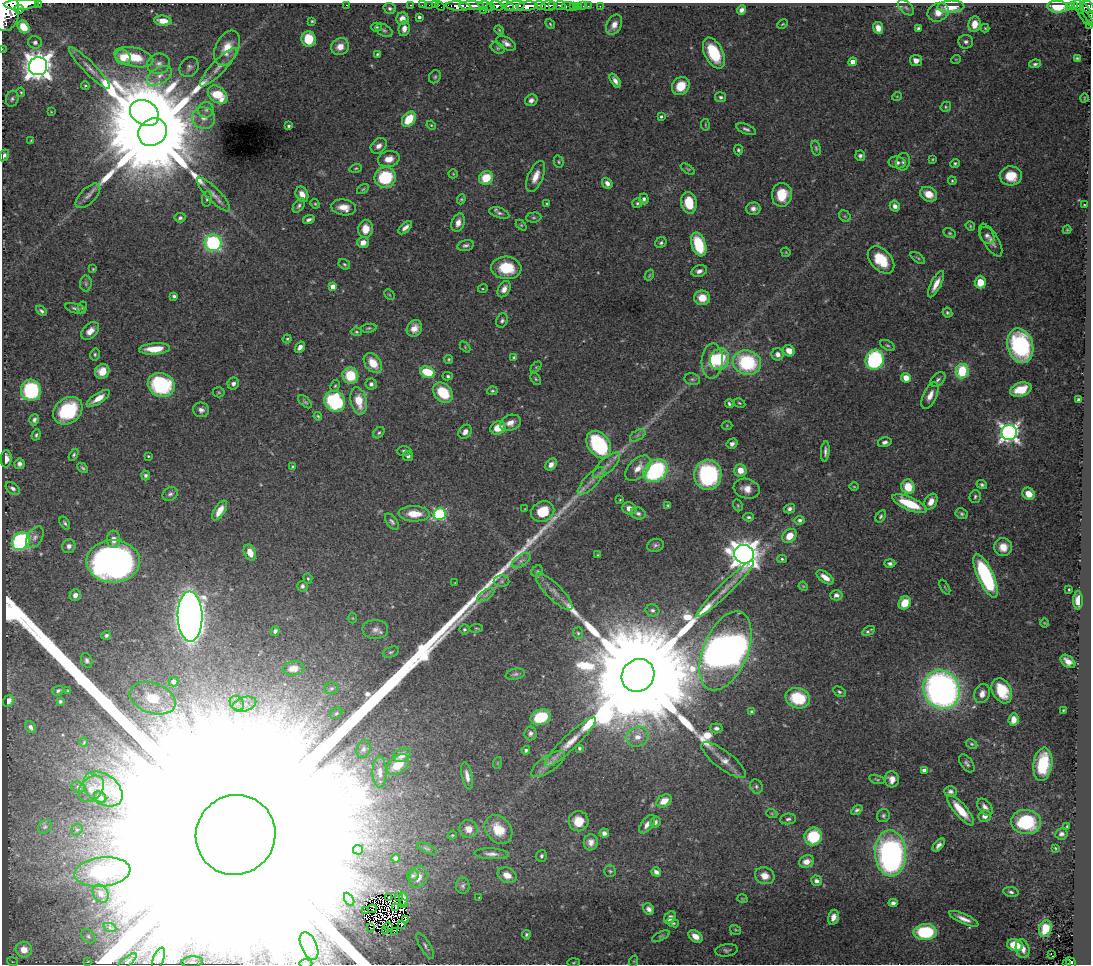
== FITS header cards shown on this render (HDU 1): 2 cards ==
NAXIS1  =                 1089
NAXIS2  =                  962

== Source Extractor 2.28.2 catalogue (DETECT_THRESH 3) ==
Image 1089 x 962 px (HDU 1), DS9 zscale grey, 1 PNG px = 1 image px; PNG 1093 x 966 px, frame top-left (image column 1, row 962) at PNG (2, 3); each listed source drawn as its Kron ellipse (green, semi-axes under 4 px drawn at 4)
Background 0.62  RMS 0.015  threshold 0.046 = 3 sigma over >= 5 px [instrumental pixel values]
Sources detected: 484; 8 with non-positive FLUX_AUTO (blend fragments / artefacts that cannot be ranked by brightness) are neither listed nor drawn; the other 476 listed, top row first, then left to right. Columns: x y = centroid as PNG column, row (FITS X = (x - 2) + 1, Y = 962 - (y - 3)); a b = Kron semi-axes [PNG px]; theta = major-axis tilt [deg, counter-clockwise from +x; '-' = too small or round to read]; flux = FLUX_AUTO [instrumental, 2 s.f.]
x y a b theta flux
38 3 3 2 - 3.1e+01
21 4 17 5 2 1.7e+03
347 5 3 2 - 1.8e+02
411 5 3 2 - 1.8e+01
422 5 2 2 - 8.7e+00
429 5 2 2 - 9.9e+00
435 5 2 2 - 1.4e+01
497 5 7 4 -18 3.8e+02
540 5 5 3 - 2.7e+02
553 5 3 3 - 2.4e+02
560 5 5 3 - 1.8e+02
1074 5 4 3 - 1.2e+02
440 6 6 2 -45 1.8e+01
458 6 12 4 -3 1.0e+03
472 6 12 3 0 8.8e+02
485 6 7 4 -16 1.2e+02
490 6 4 3 - 8.4e+01
507 6 7 4 -30 3.2e+02
515 6 10 4 9 4.4e+02
527 6 11 4 6 1.4e+03
548 6 7 5 6 7.5e+02
568 6 6 3 1 6.5e+01
578 6 2 2 - 9.4e+00
583 6 2 2 - 7.8e+00
588 6 2 2 - 9.8e+00
600 6 2 2 - 7.9e+00
1070 6 4 3 - 6.6e+01
573 7 2 2 - 1.3e+01
951 7 13 6 2 1.9e+01
1058 7 10 6 -4 1.9e+01
1079 7 7 3 -68 1.7e+02
1088 7 7 5 -38 4.0e+02
390 8 6 5 - 2.3e+00
906 8 10 5 -42 2.8e+00
19 9 5 3 - 2.1e+02
483 10 3 2 - 2.6e+01
741 10 5 4 - 4.4e+00
6 12 19 13 85 3.8e+03
938 12 11 9 26 1.1e+01
1088 14 13 3 -60 1.9e+02
419 17 3 3 - 2.6e+00
1085 17 11 4 -50 1.8e+02
402 19 6 6 - 7.9e+00
163 21 8 5 -4 1.3e+01
312 21 3 3 - 1.2e+00
550 24 5 4 - 1.3e+00
782 24 6 3 27 1.1e+00
975 24 8 6 81 1.3e+01
614 25 11 7 63 7.5e+00
1090 26 3 2 - 1.3e+01
23 27 7 5 -54 2.2e+01
377 27 5 4 - 1.5e+00
878 28 6 5 - 1.1e+01
918 28 4 3 - 1.9e+00
985 28 4 4 - 1.1e+00
404 29 8 5 77 6.6e+00
384 30 9 5 -29 2.6e+00
499 30 5 4 - 1.2e+00
309 39 8 7 - 3.1e+01
35 42 7 6 - 3.3e+00
966 42 7 7 - 3.6e+00
506 43 10 6 -31 5.3e+00
340 47 9 8 - 1.0e+01
227 48 18 11 65 1.8e+01
498 48 7 5 -27 1.8e+00
2 49 2 2 - 5.9e+00
714 53 16 9 -63 5.0e+01
377 54 4 3 - 1.5e+00
123 57 8 7 - 1.7e+01
134 57 20 9 -13 3.2e+01
1077 58 3 3 - 9.9e-01
956 59 5 3 - 7.7e-01
916 60 6 5 - 6.6e+00
853 62 4 4 - 1.3e+01
159 64 11 10 - 7.1e+00
1035 64 6 4 9 2.1e+00
38 66 9 9 - 1.6e+03
189 67 10 9 - 4.3e+00
218 67 26 7 46 1.1e+01
90 68 29 6 -46 1.0e+01
159 76 13 8 31 9.3e+00
435 77 7 5 56 2.0e+00
615 81 8 4 -57 4.9e+00
85 86 4 3 - 1.2e+00
681 86 9 8 - 2.2e+01
21 92 5 4 - 1.2e+00
218 95 11 7 -38 4.2e+01
897 96 5 3 - 8.9e-01
721 97 5 5 - 2.2e+00
1084 98 4 3 - 7.7e-01
12 99 8 6 73 2.8e+00
531 100 6 5 - 4.5e+00
946 107 5 5 - 1.6e+00
206 110 8 7 - 3.9e+00
51 112 4 3 - 8.8e-01
144 113 15 12 -31 9.1e+03
661 116 4 3 - 1.5e+00
203 118 12 10 -18 1.0e+01
409 119 8 6 52 3.0e+01
431 125 5 3 - 1.0e+00
705 125 6 3 -81 1.0e+00
289 126 3 3 - 1.7e+00
746 129 10 5 -22 2.8e+00
152 132 15 13 34 4.1e+04
31 140 4 4 - 9.7e-01
379 146 9 6 41 6.3e+00
816 148 7 4 -75 1.8e+00
738 150 5 4 - 1.8e+00
4 155 6 4 61 3.3e+00
860 156 5 5 - 2.8e+00
389 159 11 8 10 1.1e+01
932 159 3 2 - 9.3e-01
559 162 6 4 -75 1.6e+00
897 162 8 6 -9 4.9e+00
903 162 9 7 79 3.6e+00
955 163 5 4 - 2.0e+00
356 168 6 4 18 1.4e+00
688 169 8 3 -33 1.2e+00
453 174 5 4 - 1.1e+00
536 176 16 7 67 1.2e+01
1011 176 11 9 -2 2.6e+01
385 177 11 10 - 6.1e+01
486 178 7 6 - 2.6e+01
952 181 4 3 - 1.3e+00
607 183 6 4 -50 4.5e+00
363 189 6 4 31 1.5e+00
213 194 22 6 -45 8.9e+00
302 194 8 6 -65 8.7e+00
929 194 9 7 -27 1.6e+01
782 195 12 10 83 2.6e+01
88 196 15 7 45 6.7e+00
207 199 8 5 83 2.3e+00
461 199 5 4 - 1.3e+00
644 199 5 4 - 2.6e+00
547 203 4 3 - 1.2e+00
637 203 5 4 - 1.8e+00
689 203 11 7 -79 3.0e+01
315 204 5 4 - 1.4e+00
1085 204 3 2 - 8.4e-01
299 206 8 5 52 2.7e+00
895 206 5 5 - 5.4e+00
344 207 12 8 -10 1.2e+01
753 209 7 6 - 4.8e+00
499 213 10 5 -18 3.2e+00
845 216 6 5 - 1.7e+00
534 217 8 5 5 2.1e+00
180 218 5 4 - 2.8e+00
309 220 6 3 18 3.0e+00
458 223 9 6 71 7.0e+00
521 225 6 4 -45 1.3e+00
970 226 5 4 - 1.2e+00
405 228 8 4 43 5.4e+00
365 229 9 7 84 1.3e+01
1067 230 4 4 - 1.1e+00
950 233 6 4 -27 1.6e+00
987 235 9 6 -56 4.1e+00
991 240 18 7 -59 7.8e+00
363 242 6 5 - 8.1e+00
213 243 8 8 - 1.3e+02
661 243 6 5 - 2.2e+00
699 244 12 7 -71 4.9e+01
465 245 8 5 14 3.0e+00
786 252 5 4 - 1.0e+00
918 258 8 4 -35 1.7e+00
881 260 16 10 -48 3.2e+01
344 264 6 4 -32 1.7e+00
506 268 15 11 -5 3.7e+01
93 269 4 4 - 1.1e+00
699 271 8 5 17 4.4e+00
649 275 6 4 59 1.2e+00
980 282 6 5 - 2.0e+01
86 284 8 6 -90 2.1e+00
936 284 14 5 63 1.1e+01
333 287 4 4 - 1.6e+01
483 288 5 3 - 1.0e+00
504 289 9 5 62 6.7e+00
389 295 6 3 -45 1.1e+00
174 296 4 3 - 2.2e+00
702 298 8 7 - 1.7e+01
82 307 6 4 63 1.5e+00
75 308 11 5 -16 3.0e+00
41 311 6 4 -41 2.5e+00
947 313 5 4 - 2.0e+00
502 321 7 5 66 2.8e+00
368 328 8 4 10 1.6e+00
414 328 8 7 - 8.8e+00
90 331 10 7 45 8.3e+00
356 332 5 4 - 1.4e+00
287 339 4 4 - 1.5e+00
887 345 8 4 -28 1.9e+00
1020 346 17 12 -75 1.4e+02
300 347 6 4 56 5.4e+00
465 347 6 4 -47 1.2e+00
155 349 15 5 4 2.2e+01
789 351 6 5 - 1.0e+01
95 354 6 4 78 1.7e+00
778 354 6 6 - 5.8e+00
514 357 3 3 - 1.6e+00
449 359 4 4 - 1.5e+00
720 359 11 9 72 5.6e+01
875 360 10 9 - 1.3e+02
712 361 18 10 87 2.2e+01
747 362 14 12 -19 8.7e+01
373 363 11 7 -52 1.9e+01
536 367 6 4 45 1.3e+00
102 371 7 7 - 1.4e+01
962 371 7 6 - 4.6e+01
428 372 7 5 -18 3.9e+01
350 376 8 7 - 3.4e+01
448 376 5 4 - 1.9e+00
906 378 5 4 - 1.3e+01
536 379 7 4 -59 1.6e+00
692 379 8 6 -13 2.4e+00
938 379 9 5 42 3.0e+00
233 384 6 5 - 3.8e+00
371 384 5 5 - 3.4e+00
161 385 14 11 -23 1.2e+02
335 386 6 4 62 1.5e+00
31 390 10 10 - 8.5e+01
1021 390 11 7 16 2.7e+01
492 391 5 4 - 1.4e+00
219 392 6 5 - 1.5e+00
443 393 11 8 -45 3.9e+01
930 395 14 6 65 9.6e+00
98 398 13 5 33 1.2e+01
1078 400 3 3 - 2.4e+00
335 401 11 9 -45 9.5e+01
359 401 14 8 -77 2.3e+01
305 402 8 4 -43 2.0e+00
739 403 6 4 -27 1.4e+00
729 404 4 3 - 2.1e+00
201 410 8 7 - 4.7e+00
68 411 16 12 39 7.0e+01
318 416 4 4 - 1.3e+00
34 420 6 5 - 3.4e+00
510 423 11 7 18 7.8e+00
727 426 5 3 - 9.5e-01
498 428 8 6 25 1.7e+01
465 432 7 6 - 6.6e+00
1009 432 8 7 - 5.5e+02
379 433 6 4 48 1.9e+00
36 435 6 4 70 1.8e+00
638 435 8 5 32 2.9e+00
885 442 7 4 14 3.7e+00
599 444 15 10 -55 1.3e+02
732 444 6 5 - 3.7e+00
404 451 7 5 -1 2.3e+00
825 451 10 3 85 3.4e+00
74 455 6 4 60 1.8e+00
148 456 3 3 - 1.2e+00
408 456 5 5 - 3.3e+00
6 459 9 5 88 7.7e+00
19 464 5 5 - 3.7e+00
551 464 7 5 51 5.7e+00
606 465 17 7 43 8.8e+00
293 466 4 4 - 1.3e+00
83 468 6 3 -45 1.9e+00
638 468 15 9 45 1.1e+01
740 470 6 6 - 1.4e+01
655 471 13 10 38 1.3e+02
146 475 5 4 - 2.7e+00
708 475 15 13 87 1.2e+02
591 481 18 6 46 8.6e+00
982 484 5 4 - 2.1e+00
854 487 5 3 - 9.8e-01
908 487 7 6 - 2.5e+01
13 488 8 5 -38 3.6e+00
747 489 13 10 -16 1.0e+01
170 494 8 6 34 3.1e+00
1029 494 6 5 - 1.6e+01
975 496 6 5 - 2.2e+00
620 500 3 2 - 9.1e-01
931 502 8 6 62 9.6e+00
909 504 18 6 -23 4.7e+01
668 505 4 3 - 1.2e+00
738 505 6 4 -70 1.3e+00
629 508 7 6 - 9.2e+00
525 509 3 2 - 6.3e-01
789 509 6 4 15 3.3e+00
220 511 11 5 58 1.4e+01
543 512 12 10 31 2.9e+01
638 513 7 6 - 3.3e+00
414 514 15 7 -2 2.1e+01
440 514 6 6 - 1.3e+02
962 514 6 5 - 2.2e+00
881 516 7 4 58 1.9e+00
749 517 5 4 - 1.8e+00
800 520 5 4 - 3.4e+00
392 522 9 5 -53 2.7e+00
65 523 7 4 -58 2.3e+00
789 536 8 6 44 1.4e+01
35 537 12 7 57 5.4e+00
113 539 9 7 88 8.6e+00
21 541 9 8 - 2.0e+02
655 545 8 6 13 3.0e+00
69 546 7 6 - 5.1e+00
1003 547 9 9 - 1.2e+01
250 553 8 5 -67 1.3e+01
744 554 10 9 - 1.6e+03
598 555 3 2 - 1.2e+00
782 559 5 4 - 1.7e+00
113 561 27 21 0 5.9e+02
521 561 10 5 35 4.3e+00
890 563 5 4 - 3.2e+00
537 571 6 5 - 1.8e+00
986 576 24 8 -66 1.3e+02
825 577 10 5 -35 1.0e+01
308 578 5 4 - 1.4e+00
502 581 8 6 0 2.2e+00
455 583 3 2 - 6.0e-01
302 586 5 5 - 2.7e+00
803 586 5 4 - 1.0e+00
945 587 8 3 -61 1.1e+00
725 589 40 6 44 1.2e+01
1069 589 3 2 - 1.1e+00
554 592 25 7 -45 9.8e+00
75 595 6 5 - 6.0e+00
486 595 10 5 36 3.8e+00
836 595 6 5 - 3.8e+00
1078 600 9 5 -89 1.4e+01
905 603 7 5 60 2.2e+01
652 610 7 6 - 2.9e+00
190 616 25 12 -89 1.6e+03
353 618 5 3 - 8.9e-01
1044 623 5 3 - 7.9e-01
476 628 7 3 8 1.2e+00
375 629 13 9 0 6.5e+00
464 629 5 5 - 1.7e+00
275 631 5 4 - 2.8e+00
868 631 7 3 32 2.0e+00
578 633 6 5 - 1.8e+00
106 635 5 4 - 3.0e+00
725 651 42 22 67 1.8e+03
391 652 8 5 20 2.2e+00
87 660 7 5 -68 2.9e+00
1068 661 8 5 -39 8.4e+00
293 668 11 7 6 8.7e+00
515 674 10 5 12 2.8e+00
638 675 17 15 45 8.3e+04
174 681 5 5 - 5.8e+00
331 688 7 6 - 2.5e+00
941 690 20 17 -59 5.6e+02
58 691 6 4 22 2.8e+00
67 691 4 3 - 1.0e+00
1002 691 13 9 -62 3.3e+01
839 692 7 4 -31 1.9e+00
982 694 10 7 70 6.4e+00
153 698 24 15 -20 3.5e+01
798 698 12 10 -18 5.3e+01
8 701 6 5 - 5.9e+00
60 701 4 4 - 1.6e+00
237 703 8 6 -47 4.5e+00
244 704 12 7 17 8.1e+00
1063 710 3 2 - 8.7e-01
752 712 4 4 - 3.8e+00
336 713 6 5 - 1.8e+00
541 717 10 8 16 4.7e+01
1013 720 6 5 - 8.9e+00
31 727 6 4 -53 3.7e+00
716 728 6 5 - 3.6e+00
530 733 7 6 - 3.5e+00
637 737 11 9 25 1.1e+01
84 742 4 3 - 8.1e-01
570 742 34 7 44 1.9e+01
972 744 6 4 -27 1.6e+00
579 748 4 3 - 1.7e+00
364 749 9 6 71 4.1e+00
526 750 4 4 - 2.3e+00
402 755 9 6 27 1.3e+01
724 760 27 9 -37 1.3e+01
497 763 6 3 71 1.1e+00
967 763 10 6 -54 3.0e+00
548 764 20 8 35 8.9e+00
1043 764 17 9 82 4.8e+01
398 765 13 8 42 2.5e+01
924 770 4 4 - 6.0e+00
380 772 15 7 -88 7.1e+00
467 776 14 5 -79 7.0e+00
877 779 8 3 -14 1.5e+00
892 779 8 7 - 8.1e+00
756 786 7 6 - 2.6e+00
78 787 7 5 -17 2.6e+00
91 789 15 10 48 1.1e+01
103 789 22 14 -36 2.3e+01
950 791 6 5 - 3.3e+00
100 797 6 5 - 4.2e+00
664 801 8 6 32 1.3e+01
985 807 10 6 -52 5.9e+00
857 810 6 4 34 2.6e+00
961 810 19 6 -50 2.5e+01
772 814 5 3 - 9.6e-01
883 816 7 6 - 2.4e+00
985 816 6 6 - 7.7e+00
788 819 8 5 8 3.0e+00
579 821 10 10 - 1.9e+01
655 822 6 5 - 3.4e+00
1026 822 15 12 -5 7.2e+01
647 824 11 5 53 7.1e+00
1067 826 3 3 - 9.9e-01
45 827 7 6 - 2.5e+00
468 829 9 8 - 9.4e+00
498 829 16 12 -51 2.3e+01
77 830 6 5 - 1.8e+00
604 833 5 4 - 3.7e+00
1061 834 6 5 - 3.3e+00
236 835 40 39 - 1.1e+06
452 835 5 4 - 1.1e+00
813 836 9 8 - 5.3e+01
591 842 8 7 - 6.5e+00
939 845 8 4 49 4.3e+00
427 848 10 4 -25 2.3e+00
1055 848 3 2 - 1.1e+00
358 850 5 5 - 1.4e+00
891 853 23 15 -88 3.1e+02
492 854 17 5 -2 5.5e+00
542 856 6 5 - 2.5e+00
396 858 4 3 - 3.3e+00
807 862 8 6 19 7.6e+00
610 871 6 5 - 1.6e+00
102 872 28 14 7 8.5e+01
656 872 5 4 - 3.9e+00
413 875 6 5 - 2.2e+00
507 875 10 7 -26 1.2e+01
765 876 10 8 -22 1.1e+01
418 877 11 9 67 9.0e+00
817 881 6 5 - 3.8e+00
463 886 8 7 - 2.9e+00
1011 892 8 5 -7 2.8e+00
101 894 9 7 -57 5.3e+00
399 897 3 2 - 8.1e-01
479 897 2 2 - 5.5e-01
389 898 2 2 - 1.5e+00
349 899 7 4 -59 2.5e+00
403 899 7 4 -80 2.9e+00
742 899 5 3 - 9.6e-01
404 903 4 2 - 3.3e-01
893 903 4 4 - 3.9e+00
396 908 4 2 - 4.5e-01
372 909 4 2 - 1.6e+00
649 909 6 5 - 4.7e+00
365 911 4 3 - 1.7e+00
833 917 7 5 77 7.2e+00
670 918 7 5 56 6.6e+00
406 919 3 2 - 1.3e+00
964 919 16 5 -24 7.9e+00
673 923 6 4 -19 2.1e+00
402 924 2 2 - 4.3e-02
388 927 5 2 - 5.7e-01
110 928 7 4 -20 1.9e+00
371 928 3 2 - 2.1e+00
1045 929 8 6 71 2.4e+01
386 930 3 2 - 8.9e-01
736 930 6 4 -33 1.2e+00
394 932 3 2 - 2.2e+00
925 932 11 8 3 7.6e+01
526 935 5 3 - 2.0e+00
88 936 8 6 -46 2.6e+00
661 936 9 4 25 1.9e+00
695 936 8 5 -38 1.1e+01
1015 945 8 6 -15 2.9e+01
309 946 15 8 -67 1.0e+01
425 946 15 5 -59 3.5e+00
1023 949 9 6 -75 8.3e+00
24 950 8 8 - 1.9e+01
726 950 11 6 6 3.0e+00
1051 954 3 2 - 3.5e+00
158 959 12 5 67 2.3e+00
12 961 5 3 - 1.1e+00
88 961 3 2 - 5.9e-01
127 961 11 4 40 2.6e+00
634 961 6 3 72 1.0e+00
192 962 11 5 4 2.7e+00
306 963 7 3 0 1.3e+00
574 963 6 3 2 1.3e+00
1071 963 6 4 -55 8.0e+01
1067 964 3 2 - 2.8e+01
At the frame edge (FLAGS 8, measured only in part): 11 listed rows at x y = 38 3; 21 4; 1088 7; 6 12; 1088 14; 1090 26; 2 49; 4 155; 236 835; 306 963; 1067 964
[8 non-positive-flux detections neither listed nor drawn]